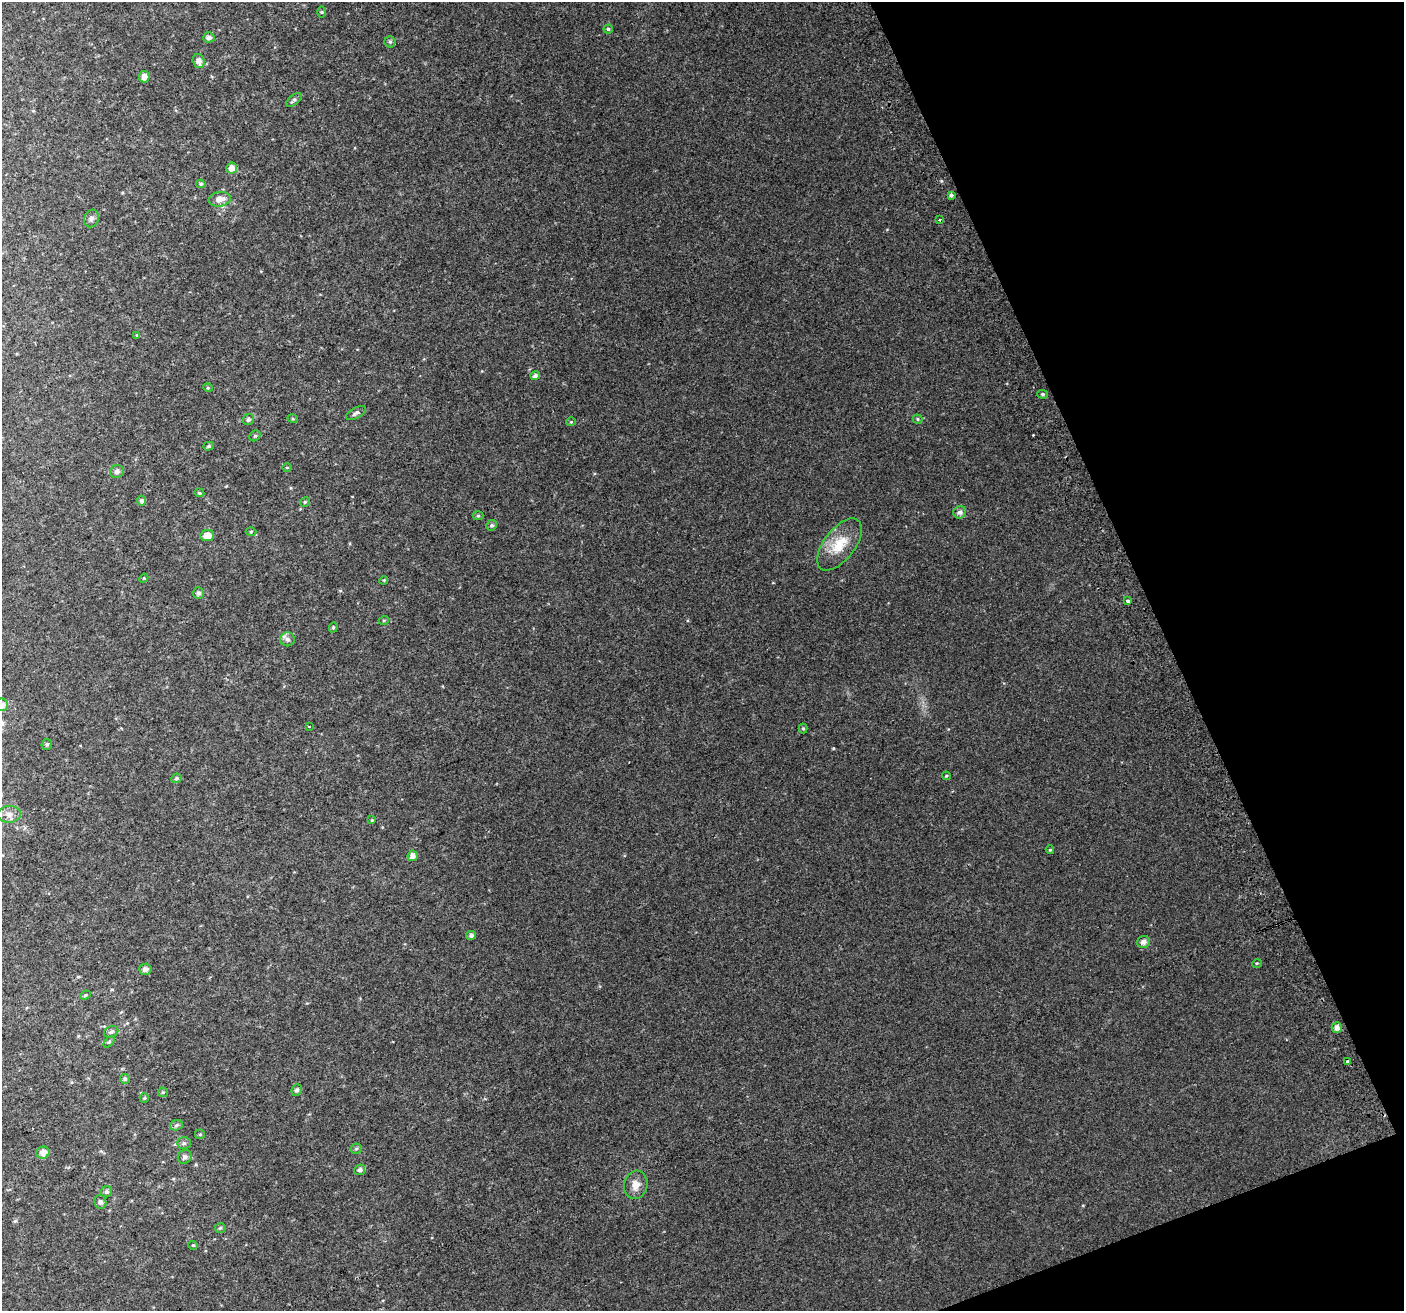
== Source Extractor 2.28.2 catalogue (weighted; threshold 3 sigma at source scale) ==
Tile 12 of 4 x 4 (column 4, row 3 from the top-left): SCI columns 4248-5649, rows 1467-2775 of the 5688 x 5494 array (HDU 1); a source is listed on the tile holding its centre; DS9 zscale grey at full resolution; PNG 1406 x 1313 px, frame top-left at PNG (2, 2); each listed source drawn as its Kron ellipse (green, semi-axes under 4 px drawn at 4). Shown black and unused: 19% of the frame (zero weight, under 2 of 3 exposures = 2% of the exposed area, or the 3 px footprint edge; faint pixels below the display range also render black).
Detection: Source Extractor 2.28.2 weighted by HDU 2 'WHT'; one run over the whole footprint, this tile lists its part. Background 0.0503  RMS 0.012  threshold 0.0519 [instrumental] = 3 sigma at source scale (4.5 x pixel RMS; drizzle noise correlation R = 1.50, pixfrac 1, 0.0396/0.0396 arcsec/px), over >= 5 px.
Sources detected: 80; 2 cosmic-ray / hot-pixel residue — neither listed nor drawn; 1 inside a brighter listed object's ellipse — not listed separately; the other 77 listed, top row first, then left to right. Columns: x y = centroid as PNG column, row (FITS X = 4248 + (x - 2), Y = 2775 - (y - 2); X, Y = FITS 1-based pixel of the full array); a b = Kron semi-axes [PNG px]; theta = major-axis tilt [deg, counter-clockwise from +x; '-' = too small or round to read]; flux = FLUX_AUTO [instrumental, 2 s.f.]
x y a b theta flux
322 12 6 4 90 1.1
608 29 4 4 - 1.7
209 37 6 5 - 3.7
390 42 5 5 - 1.9
199 61 7 6 - 5.7
144 77 6 5 - 7.2
294 100 9 5 39 2.6
232 168 5 5 - 7.8
201 184 5 4 - 1.9
951 195 4 3 - 2.5
220 199 11 7 8 9
91 219 9 7 67 3.7
939 220 3 3 - 2.1
137 335 4 3 - 1.2
535 376 5 4 - 3.1
208 388 5 3 - 1.1
1043 394 5 4 - 1.7
356 413 11 5 28 3.4
248 419 6 5 - 2.6
293 419 5 3 - 0.99
917 419 5 4 - 1.4
571 422 5 4 - 1.1
255 436 6 5 - 1.7
209 446 5 4 - 1.5
287 467 5 3 - 0.97
117 471 7 6 - 3.4
199 493 5 4 - 1.4
141 501 5 4 - 3
305 502 5 4 - 1.4
960 512 6 6 - 4
478 516 5 3 - 1.2
492 525 5 5 - 2.1
251 531 5 3 - 1.1
207 535 7 5 9 11
839 544 30 15 53 27
144 578 5 3 - 0.96
384 580 4 3 - 0.94
199 593 6 5 - 2.6
1128 601 3 3 - 13
384 620 5 3 - 0.96
333 627 5 4 - 1.3
288 639 7 7 - 3.8
2 705 6 6 - 5
309 726 4 2 - 0.81
803 728 5 4 - 1.3
47 744 5 5 - 2
946 776 4 4 - 1.2
176 778 5 4 - 1.7
9 814 11 8 5 6.8
372 820 4 4 - 1
1050 850 4 4 - 1.1
412 856 5 5 - 6.1
471 935 5 4 - 3
1143 942 6 6 - 5.1
1257 963 5 3 - 0.91
145 969 6 5 - 4.4
85 995 5 4 - 1.7
1337 1028 5 5 - 5.6
111 1032 7 5 26 2.8
109 1042 6 4 45 1.5
1347 1061 3 3 - 3.7
125 1079 5 4 - 2.3
297 1090 6 5 - 2.7
163 1092 5 4 - 1.2
144 1098 5 4 - 1.3
176 1125 6 5 - 2.2
200 1134 5 4 - 1.2
184 1143 7 5 -2 2.4
356 1149 6 5 - 1.6
43 1153 6 6 - 7
185 1157 7 6 - 3.5
360 1170 5 5 - 2.8
636 1185 14 11 76 10
106 1192 6 5 - 2.2
100 1202 7 6 - 2.8
220 1228 5 5 - 1.6
193 1245 4 4 - 1.2
Isophote crosses this tile's border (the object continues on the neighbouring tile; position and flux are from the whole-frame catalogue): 1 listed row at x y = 2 705
Unlisted compact peaks at least as high as the median listed source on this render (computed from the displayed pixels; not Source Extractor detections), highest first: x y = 833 748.